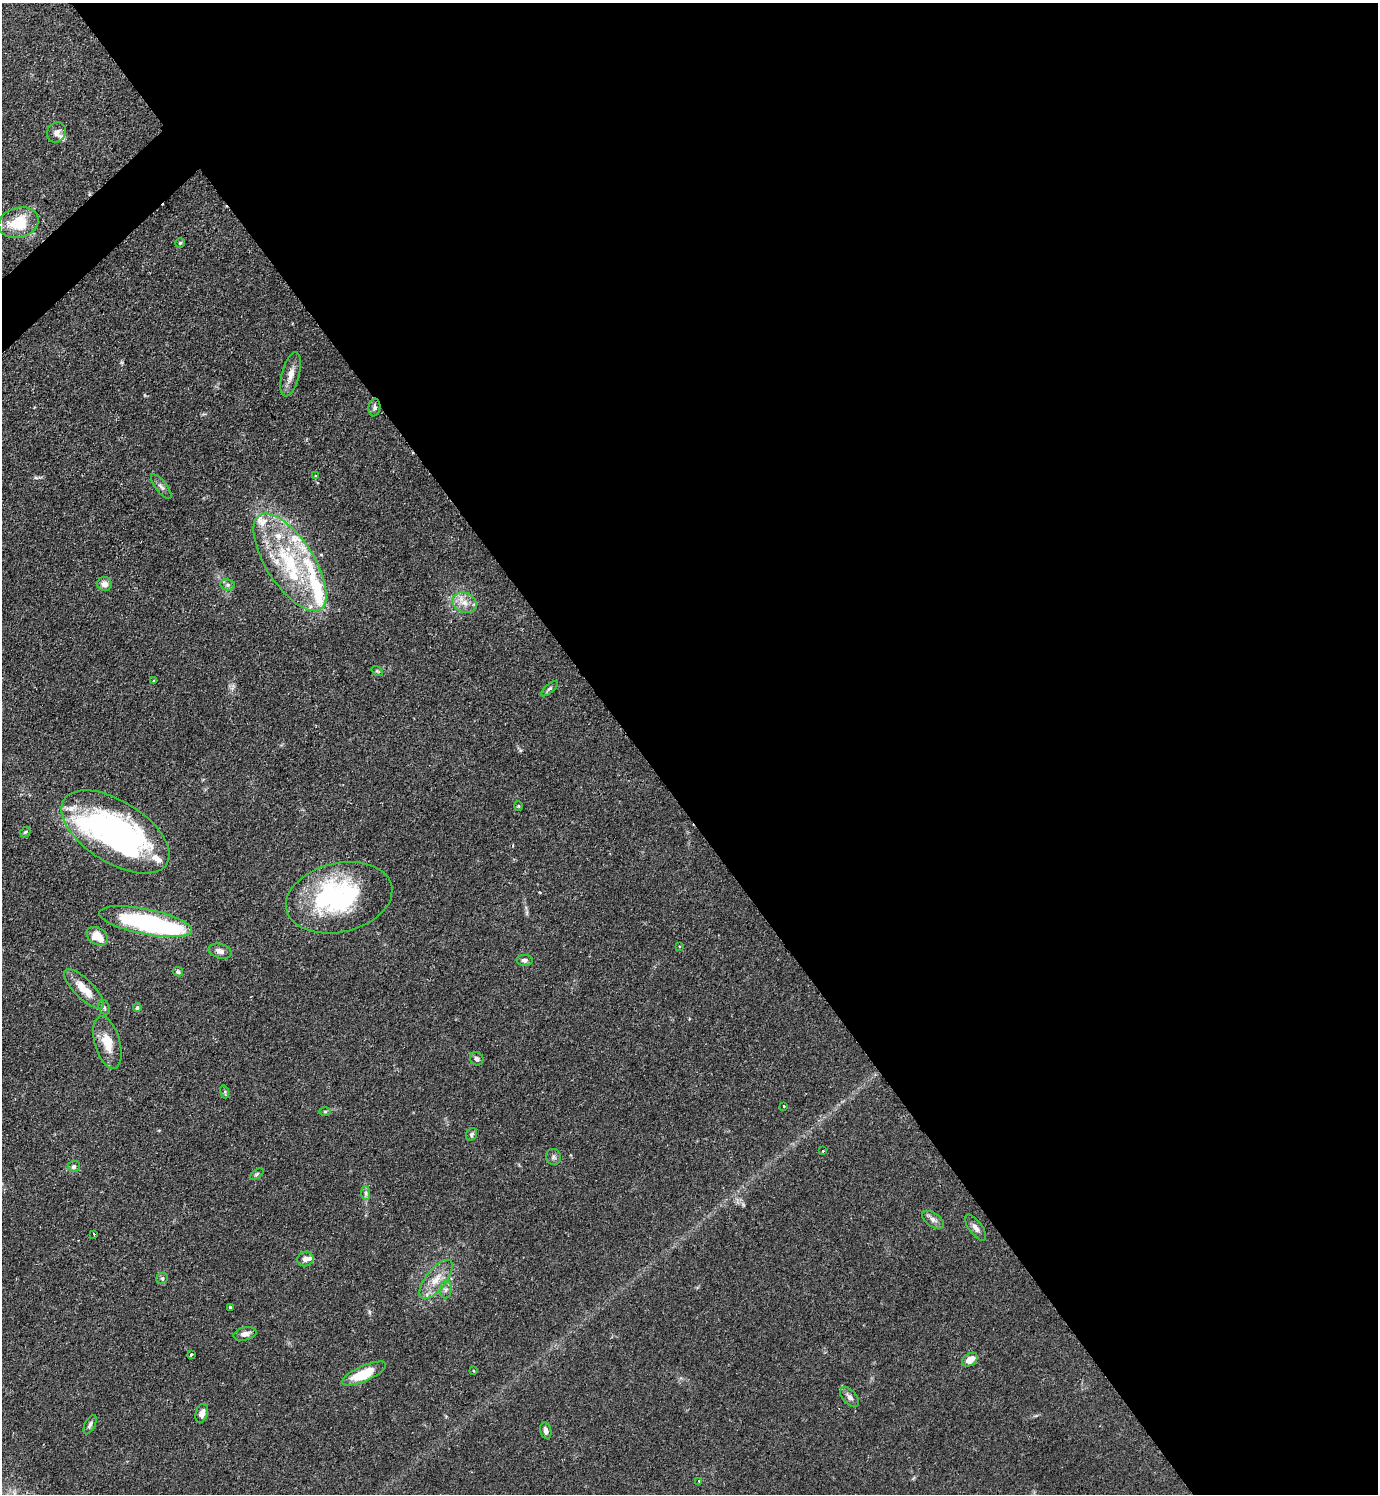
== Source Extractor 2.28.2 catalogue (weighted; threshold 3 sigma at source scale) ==
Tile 8 of 4 x 4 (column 4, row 2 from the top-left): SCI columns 4288-5663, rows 2984-4475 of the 5965 x 5968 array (HDU 1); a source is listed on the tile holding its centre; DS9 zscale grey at full resolution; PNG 1380 x 1496 px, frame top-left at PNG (2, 3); each listed source drawn as its Kron ellipse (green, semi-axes under 4 px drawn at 4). Shown black and unused: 55% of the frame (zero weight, under 2 of 3 exposures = <1% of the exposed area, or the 3 px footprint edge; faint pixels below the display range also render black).
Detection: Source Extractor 2.28.2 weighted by HDU 2 'WHT'; one run over the whole footprint, this tile lists its part. Background 0.0833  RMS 0.0061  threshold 0.0273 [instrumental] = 3 sigma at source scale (4.5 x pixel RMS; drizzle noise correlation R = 1.50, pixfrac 1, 0.05/0.05 arcsec/px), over >= 5 px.
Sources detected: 75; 6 inside a brighter object's white glare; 1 cosmic-ray / hot-pixel residue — neither listed nor drawn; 12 inside a brighter listed object's ellipse — not listed separately; the other 56 listed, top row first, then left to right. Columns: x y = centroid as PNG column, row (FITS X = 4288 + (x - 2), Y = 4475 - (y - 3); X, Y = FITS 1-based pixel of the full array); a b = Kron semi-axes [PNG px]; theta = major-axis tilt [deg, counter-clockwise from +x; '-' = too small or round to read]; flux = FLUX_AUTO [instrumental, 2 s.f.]
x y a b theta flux
56 133 10 9 - 3
19 223 20 15 17 22
180 243 5 4 - 0.79
291 374 23 9 76 6.1
374 407 9 6 81 1.7
315 475 3 3 - 0.59
161 487 15 5 -52 2.3
290 562 56 23 -57 63
104 584 7 7 - 3.9
228 585 7 5 -12 1.5
464 603 12 10 -24 5.8
377 671 6 4 -34 0.73
154 680 4 2 - 0.49
549 689 10 4 41 1.3
518 806 4 4 - 0.63
25 832 6 4 44 0.86
115 832 61 31 -32 160
339 898 54 34 13 93
145 922 47 12 -11 96
97 936 11 8 -34 11
679 946 2 2 - 0.51
220 951 12 7 -17 3.2
525 960 8 5 -3 1.8
178 972 5 4 - 1.1
84 989 26 9 -45 12
104 1007 7 5 -71 1.5
137 1007 4 4 - 1.2
107 1042 27 12 -74 12
477 1059 7 6 - 1.6
225 1092 6 4 -74 0.94
784 1106 3 3 - 0.84
325 1111 6 4 -1 0.85
471 1134 7 5 58 1.1
823 1151 3 2 - 0.68
553 1157 8 7 - 1.7
74 1166 6 5 - 1.9
257 1174 8 4 36 1.1
366 1193 7 4 -90 1.4
933 1220 12 7 -33 2.8
975 1228 15 6 -53 3
94 1234 3 2 - 0.94
305 1259 8 7 - 2.9
162 1278 6 5 - 0.97
436 1279 23 10 52 9.6
446 1289 9 6 82 2
230 1307 3 3 - 1.3
245 1334 12 6 12 3.2
191 1355 3 3 - 1.8
970 1360 8 6 37 6.8
474 1371 3 2 - 0.53
364 1373 24 7 24 21
850 1397 12 7 -48 2.5
202 1413 10 6 74 3.4
90 1425 10 5 63 1.7
546 1431 8 5 -75 2
699 1481 3 3 - 0.4